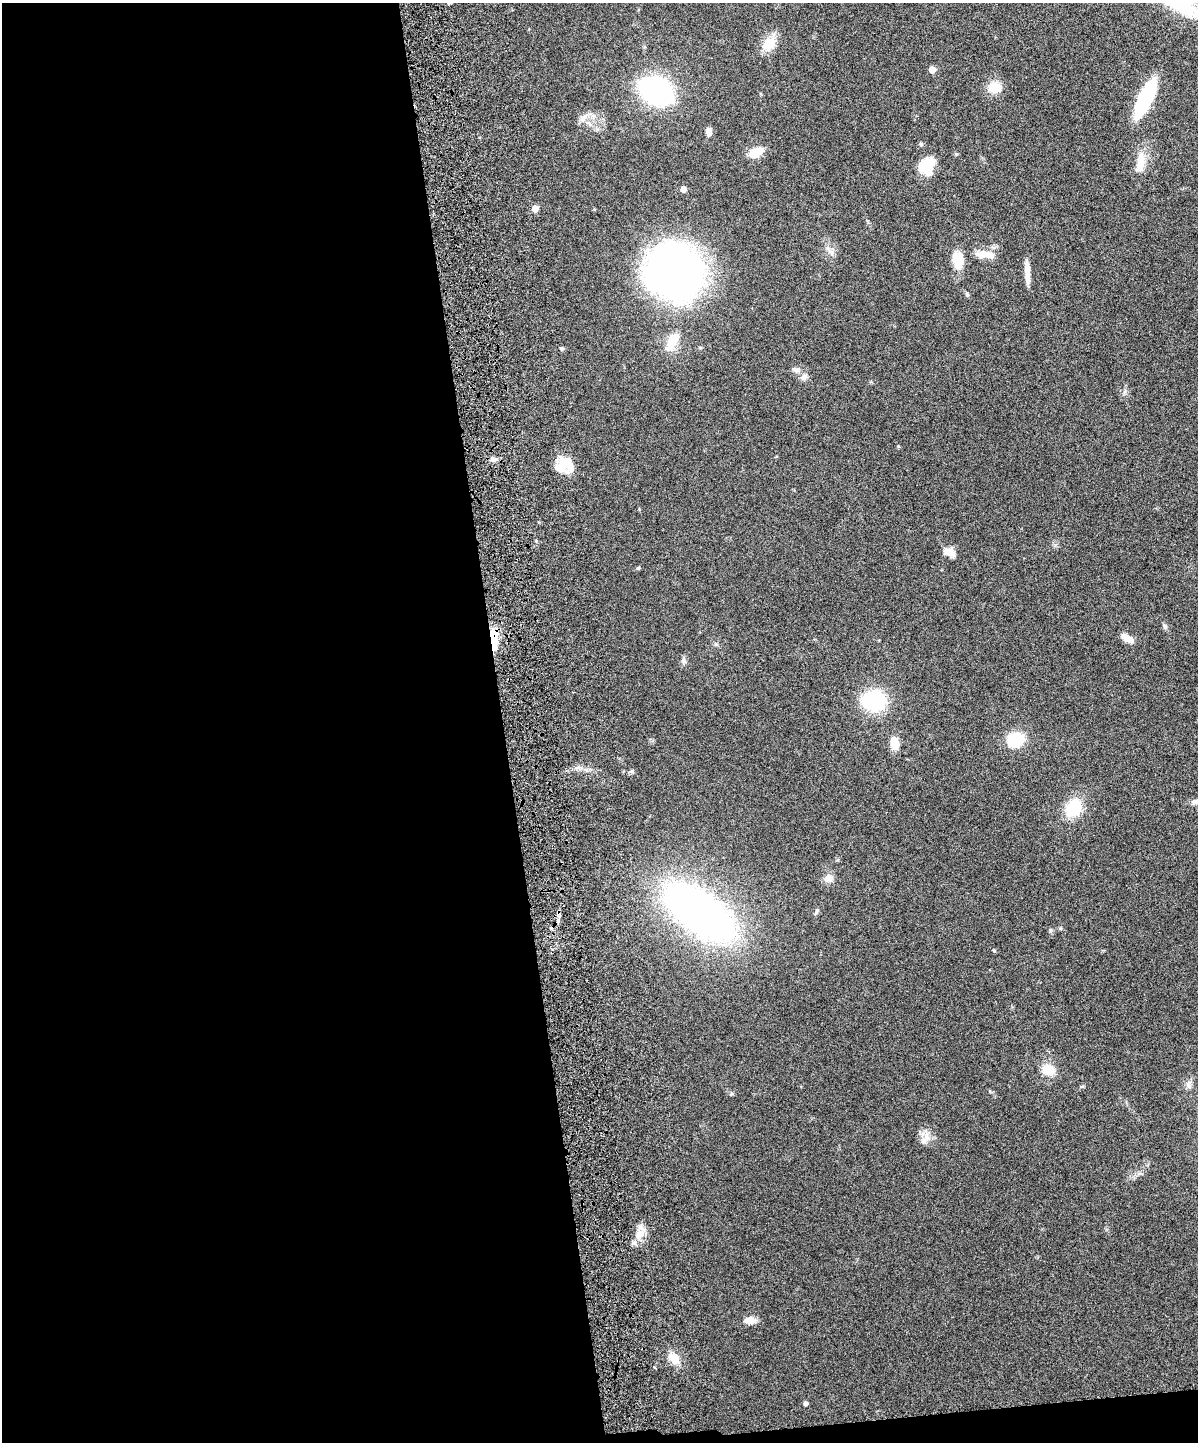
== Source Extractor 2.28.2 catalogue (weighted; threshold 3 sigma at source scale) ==
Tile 9 of 4 x 3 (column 1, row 3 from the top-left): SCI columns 62-1257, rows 162-1601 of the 4909 x 4747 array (HDU 1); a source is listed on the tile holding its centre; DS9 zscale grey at full resolution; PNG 1200 x 1444 px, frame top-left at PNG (2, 3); no overlay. Shown black and unused: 43% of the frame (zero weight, under 6 of 12 exposures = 3% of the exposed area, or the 3 px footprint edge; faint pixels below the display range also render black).
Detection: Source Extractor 2.28.2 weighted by HDU 2 'WHT'; one run over the whole footprint, this tile lists its part. Background 0.0912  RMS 0.0045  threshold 0.0184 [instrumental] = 3 sigma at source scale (4.09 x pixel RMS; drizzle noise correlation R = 1.36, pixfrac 0.8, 0.05/0.05 arcsec/px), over >= 5 px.
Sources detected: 49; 3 inside a brighter object's white glare — not listed; the other 46 listed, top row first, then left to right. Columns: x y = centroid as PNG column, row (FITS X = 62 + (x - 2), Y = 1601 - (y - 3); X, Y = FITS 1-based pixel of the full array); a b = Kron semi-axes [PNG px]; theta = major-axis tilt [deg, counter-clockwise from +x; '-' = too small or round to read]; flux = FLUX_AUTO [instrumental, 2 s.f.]
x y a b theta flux
769 44 18 13 44 7.4
932 70 5 5 - 6
994 87 15 13 -11 6.3
656 91 31 20 -24 72
1145 98 33 10 64 42
709 131 9 7 -79 1.9
921 144 5 5 - 0.62
756 152 18 11 31 5.4
1140 162 32 11 85 6.5
929 167 25 12 88 7.4
683 189 4 4 - 3.5
535 208 5 5 - 5.7
828 249 9 3 -45 0.94
985 254 30 9 -5 5.3
958 260 16 11 -85 10
674 272 57 51 -40 170
1027 272 27 5 -86 4.8
967 295 6 5 - 0.63
672 341 23 11 59 8.2
561 348 5 4 - 0.79
796 370 11 6 -5 1.5
804 377 9 8 - 1.8
494 459 8 4 8 1.2
564 466 21 17 6 9
947 552 15 10 -20 3.3
638 568 5 4 - 0.46
1165 626 7 5 -54 0.83
1128 638 15 7 -32 3.4
493 639 24 7 89 11
683 660 8 6 -71 1.1
875 701 14 12 -79 40
1015 739 16 13 19 15
895 743 12 8 -82 6.8
632 771 7 5 -1 0.78
1195 801 12 6 19 1.4
1073 808 16 13 58 16
828 878 11 10 - 2.7
817 911 7 5 80 0.87
699 912 47 22 -36 320
1048 1070 15 11 -28 6.8
1188 1084 12 7 -75 1.7
924 1141 8 7 - 1.8
639 1234 16 10 46 4.9
749 1320 15 9 2 3
674 1358 15 11 -50 5.1
805 1403 4 4 - 1.2
Overlapping masked pixels (flux is a lower limit): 1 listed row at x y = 493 639
Isophote crosses this tile's border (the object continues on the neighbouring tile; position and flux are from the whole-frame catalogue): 1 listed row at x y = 1195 801
Unlisted compact peaks at least as high as the median listed source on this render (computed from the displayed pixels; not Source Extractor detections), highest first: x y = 994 951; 898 446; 576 768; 731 1094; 1050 930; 1060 928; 956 154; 1125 391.